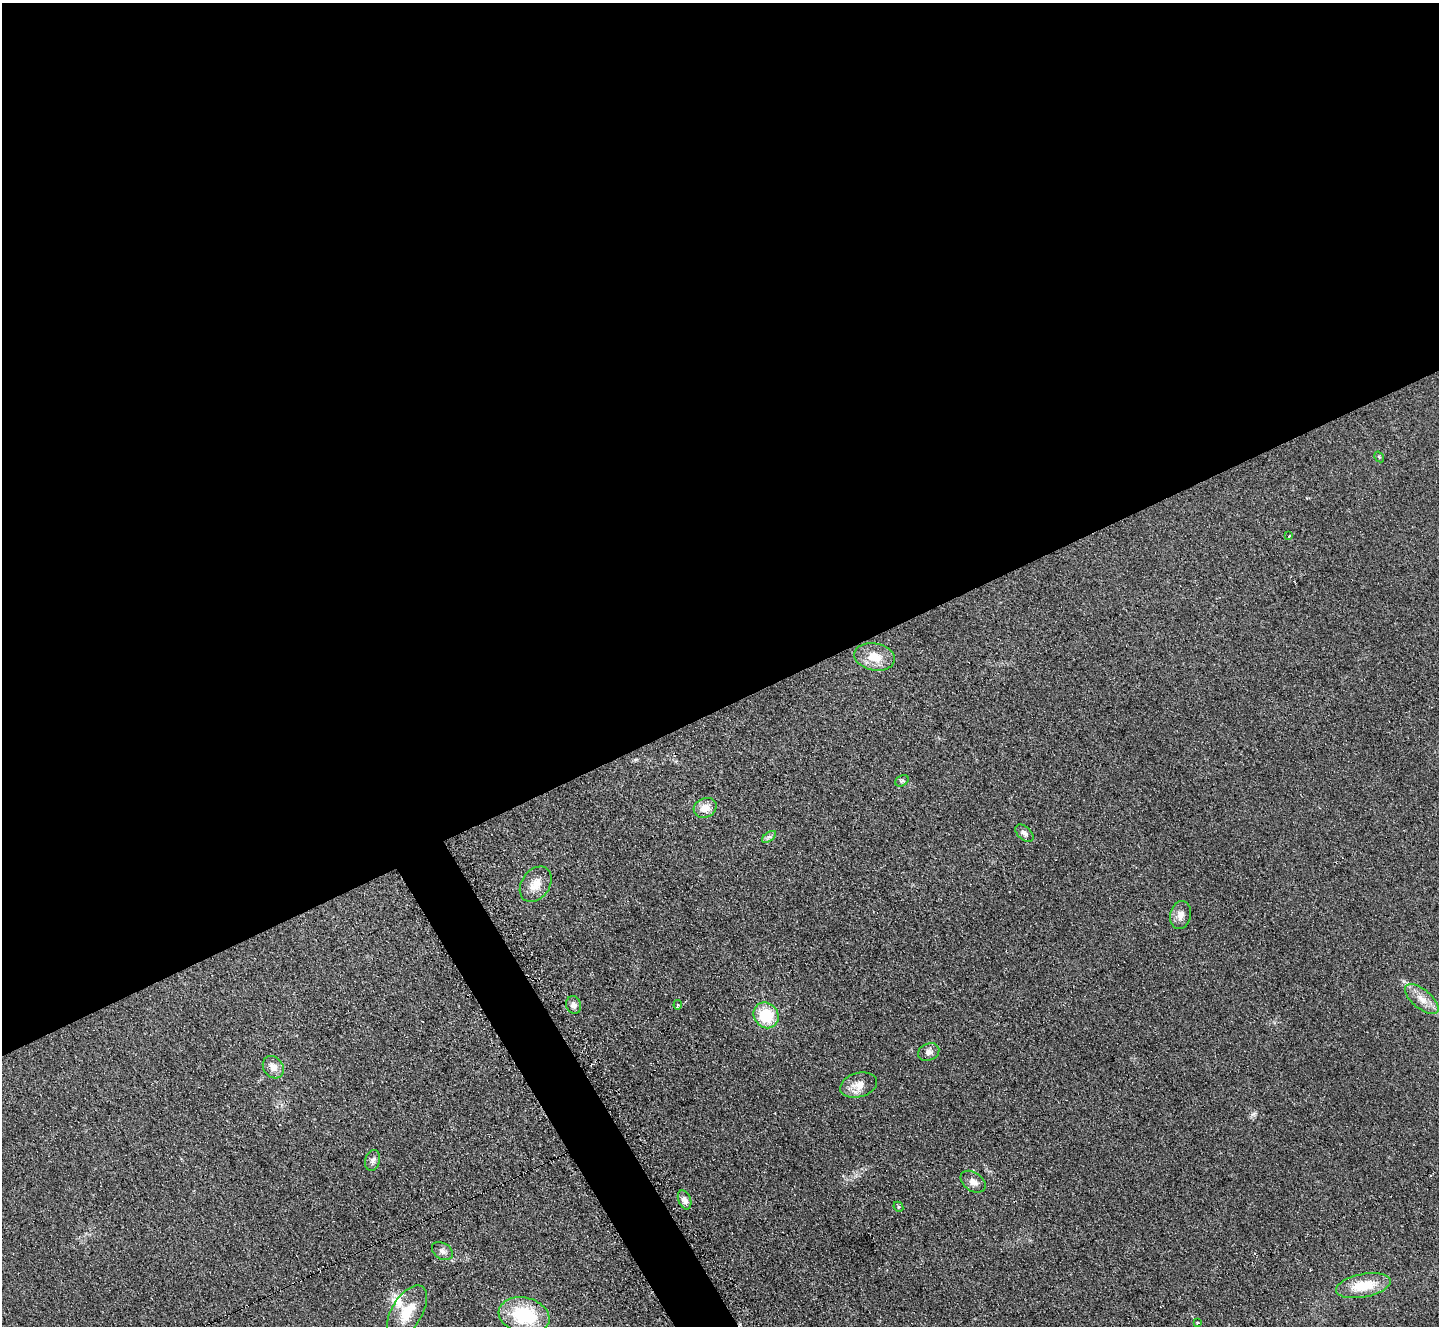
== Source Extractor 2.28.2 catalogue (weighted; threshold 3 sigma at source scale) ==
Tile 2 of 4 x 4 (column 2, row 1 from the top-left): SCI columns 1445-2881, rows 4127-5450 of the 5771 x 5747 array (HDU 1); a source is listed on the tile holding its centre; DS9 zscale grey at full resolution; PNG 1441 x 1328 px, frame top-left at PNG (2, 3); each listed source drawn as its Kron ellipse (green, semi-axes under 4 px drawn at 4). Shown black and unused: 55% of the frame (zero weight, under 2 of 3 exposures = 2% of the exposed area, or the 3 px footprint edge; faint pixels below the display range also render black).
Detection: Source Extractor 2.28.2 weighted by HDU 2 'WHT'; one run over the whole footprint, this tile lists its part. Background 0.108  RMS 0.011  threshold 0.051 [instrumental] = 3 sigma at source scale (4.5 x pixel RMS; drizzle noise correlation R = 1.50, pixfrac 1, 0.05/0.05 arcsec/px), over >= 5 px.
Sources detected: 29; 3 cosmic-ray / hot-pixel residue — neither listed nor drawn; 1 inside a brighter listed object's ellipse — not listed separately; the other 25 listed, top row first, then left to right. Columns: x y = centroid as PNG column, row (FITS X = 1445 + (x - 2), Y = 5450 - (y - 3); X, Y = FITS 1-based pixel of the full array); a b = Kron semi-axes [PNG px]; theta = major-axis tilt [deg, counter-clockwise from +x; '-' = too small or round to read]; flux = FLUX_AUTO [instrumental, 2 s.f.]
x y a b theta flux
1379 457 6 4 -57 1.2
1289 536 3 2 - 2.3
875 657 20 13 -12 22
902 781 7 5 31 2.1
705 808 12 9 25 13
1024 833 11 6 -42 4.1
769 837 8 4 35 2.7
536 884 19 14 55 16
1180 915 14 10 78 8.5
1422 999 20 9 -40 13
574 1005 9 7 -72 6.2
678 1005 4 3 - 2
766 1015 13 12 - 42
929 1052 11 8 26 5.3
273 1067 12 9 -53 8.7
859 1085 19 12 15 14
373 1160 10 7 75 4.4
973 1182 14 9 -35 7.6
685 1200 10 6 -69 7
898 1207 5 4 - 1.6
442 1251 11 8 -33 4.8
1363 1286 28 11 11 34
407 1312 29 15 59 30
524 1315 26 18 -13 68
1197 1323 3 3 - 2.3
Unlisted compact peaks at least as high as the median listed source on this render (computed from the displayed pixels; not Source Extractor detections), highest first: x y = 1253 1114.